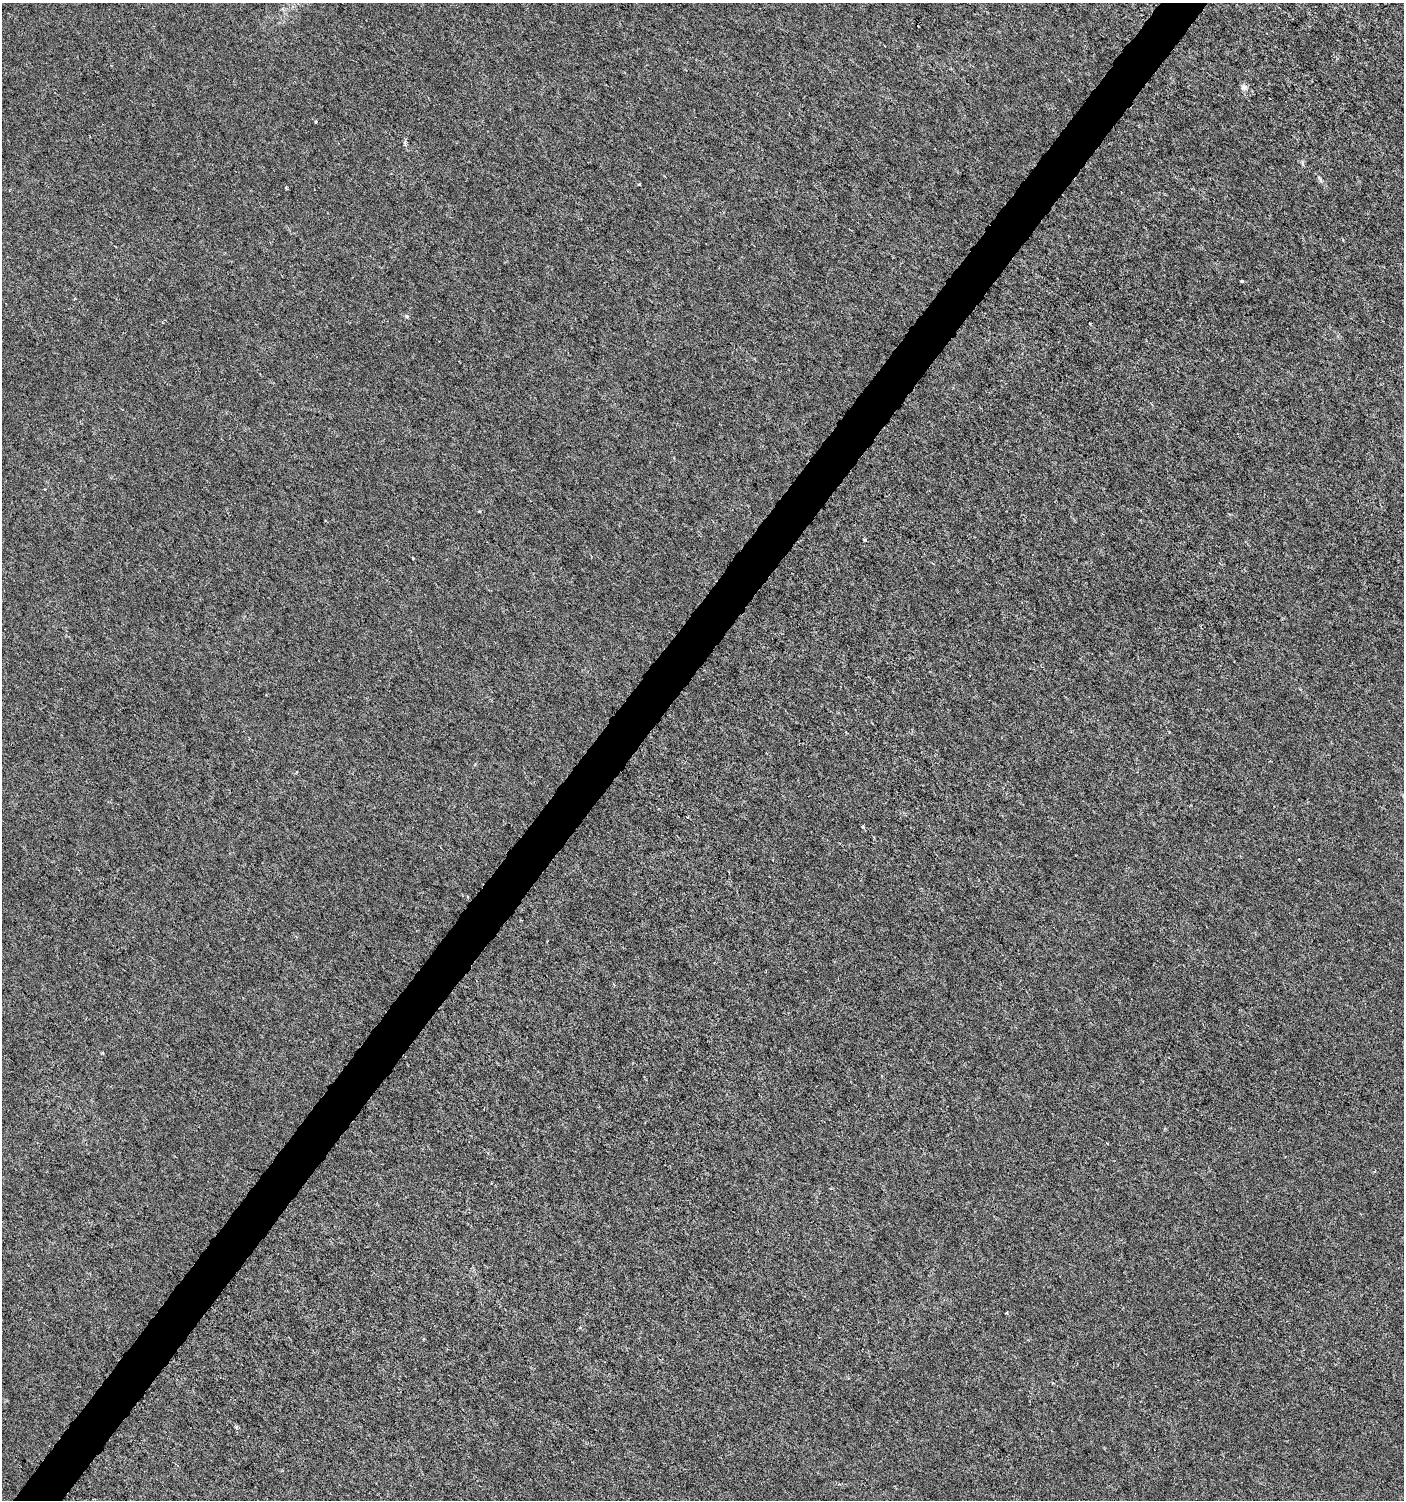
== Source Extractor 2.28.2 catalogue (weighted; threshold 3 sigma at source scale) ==
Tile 7 of 4 x 4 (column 3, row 2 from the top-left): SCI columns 2981-4382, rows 3004-4501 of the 6026 x 6000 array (HDU 1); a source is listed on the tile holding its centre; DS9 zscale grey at full resolution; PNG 1406 x 1502 px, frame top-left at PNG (2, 3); no overlay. Shown black and unused: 3% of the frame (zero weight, under 3 of 6 exposures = <1% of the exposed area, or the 3 px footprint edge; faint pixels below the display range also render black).
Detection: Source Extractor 2.28.2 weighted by HDU 2 'WHT'; one run over the whole footprint, this tile lists its part. Background -1.05e-05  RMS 0.0012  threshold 0.00501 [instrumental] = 3 sigma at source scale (4.09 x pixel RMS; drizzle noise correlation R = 1.36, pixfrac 0.8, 0.0396/0.0396 arcsec/px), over >= 5 px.
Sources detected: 15; all 15 listed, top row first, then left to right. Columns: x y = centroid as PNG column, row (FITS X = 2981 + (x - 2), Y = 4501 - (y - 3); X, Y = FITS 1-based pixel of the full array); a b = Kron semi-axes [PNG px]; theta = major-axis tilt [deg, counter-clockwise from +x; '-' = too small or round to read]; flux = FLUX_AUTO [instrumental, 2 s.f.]
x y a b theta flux
1244 87 8 8 - 0.41
316 122 3 3 - 0.12
405 141 6 5 - 0.23
639 184 4 3 - 0.1
286 188 3 3 - 0.14
1242 281 3 3 - 0.29
406 316 6 4 -44 0.16
865 540 3 3 - 0.14
413 558 2 2 - 0.087
687 817 3 2 - 0.12
863 827 3 3 - 0.24
614 984 4 3 - 0.12
1007 1312 4 2 - 0.096
580 1328 4 3 - 0.12
1052 1383 4 3 - 0.099
Unlisted compact peaks at least as high as the median listed source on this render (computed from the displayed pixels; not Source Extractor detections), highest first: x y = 102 1053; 236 1427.